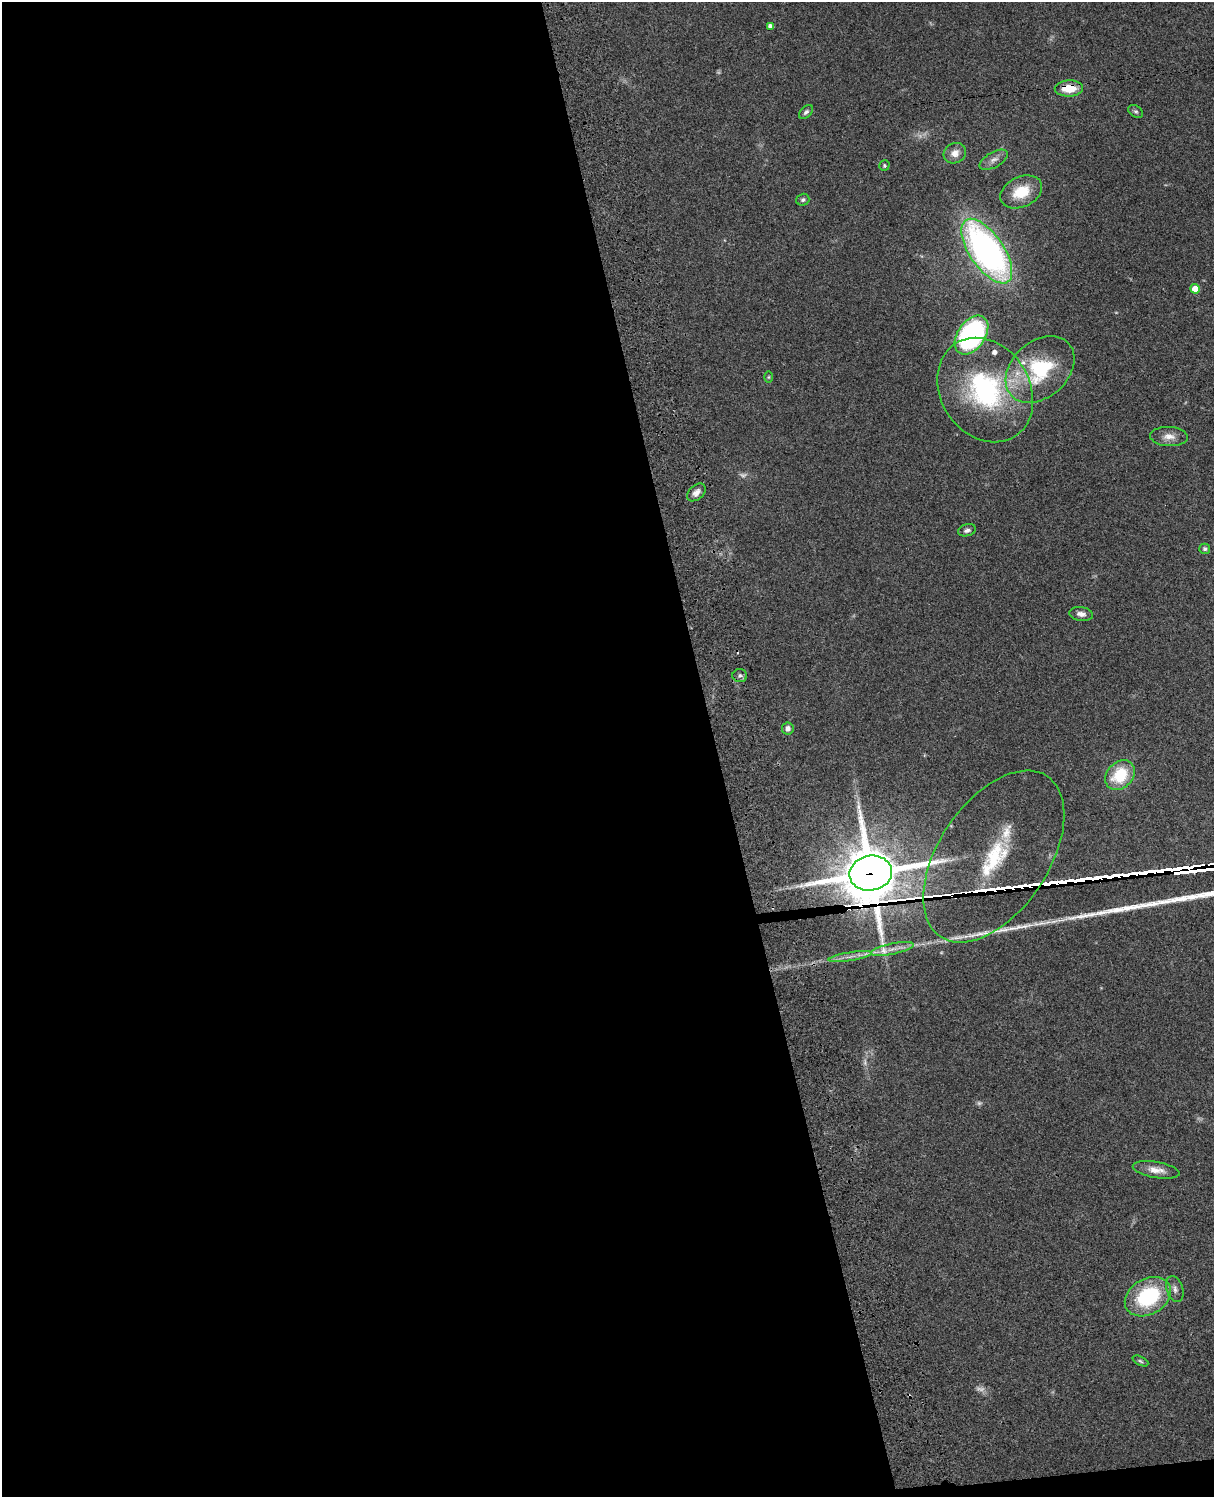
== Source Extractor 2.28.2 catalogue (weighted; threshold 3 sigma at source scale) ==
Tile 9 of 4 x 3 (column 1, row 3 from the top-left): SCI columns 122-1333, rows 278-1772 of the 5088 x 4927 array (HDU 1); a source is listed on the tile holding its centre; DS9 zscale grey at full resolution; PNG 1216 x 1499 px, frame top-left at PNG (2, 2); each listed source drawn as its Kron ellipse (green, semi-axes under 4 px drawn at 4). Shown black and unused: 60% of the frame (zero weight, under 3 of 4 exposures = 6% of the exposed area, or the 3 px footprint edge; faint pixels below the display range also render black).
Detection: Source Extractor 2.28.2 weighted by HDU 2 'WHT'; one run over the whole footprint, this tile lists its part. Background 0.0763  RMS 0.0058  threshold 0.0261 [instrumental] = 3 sigma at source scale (4.5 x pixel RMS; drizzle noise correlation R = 1.50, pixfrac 1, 0.05/0.05 arcsec/px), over >= 5 px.
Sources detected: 48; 6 too faint to see at this stretch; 2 cosmic-ray / hot-pixel residue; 4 long thin detections or spike segments (spike, bleed or trail) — neither listed nor drawn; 5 inside a brighter listed object's ellipse — not listed separately; the other 31 listed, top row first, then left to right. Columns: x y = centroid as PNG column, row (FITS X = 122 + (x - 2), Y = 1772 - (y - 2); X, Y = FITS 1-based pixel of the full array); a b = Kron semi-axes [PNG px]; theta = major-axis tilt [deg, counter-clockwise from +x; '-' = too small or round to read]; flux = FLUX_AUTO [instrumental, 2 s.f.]
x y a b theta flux
770 26 4 4 - 2.3
1069 88 14 8 2 12
1136 111 8 5 -37 1.2
806 112 8 5 44 1.5
955 153 11 10 - 4.9
994 160 16 7 29 3.5
884 166 5 5 - 0.86
1021 192 22 15 25 17
803 200 6 6 - 1.3
987 251 37 17 -55 230
1195 289 5 4 - 7.7
971 335 22 14 55 150
1040 369 39 28 42 50
769 377 6 4 89 0.8
985 390 55 44 -57 91
1169 437 19 9 -4 5.1
696 492 11 7 42 3.2
967 530 9 5 15 2
1205 549 5 5 - 1.1
1081 614 12 7 -6 2.9
740 676 7 6 - 1.5
788 728 6 6 - 2.5
1120 775 16 13 47 24
994 856 96 55 56 980
871 873 21 17 10 3200
892 949 22 5 12 5.5
850 957 22 3 9 3.6
1156 1170 24 8 -9 5.9
1175 1289 13 8 -73 3
1148 1297 24 18 30 50
1140 1361 8 4 -25 1
Overlapping masked pixels (flux is a lower limit): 2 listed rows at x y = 1069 88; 871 873